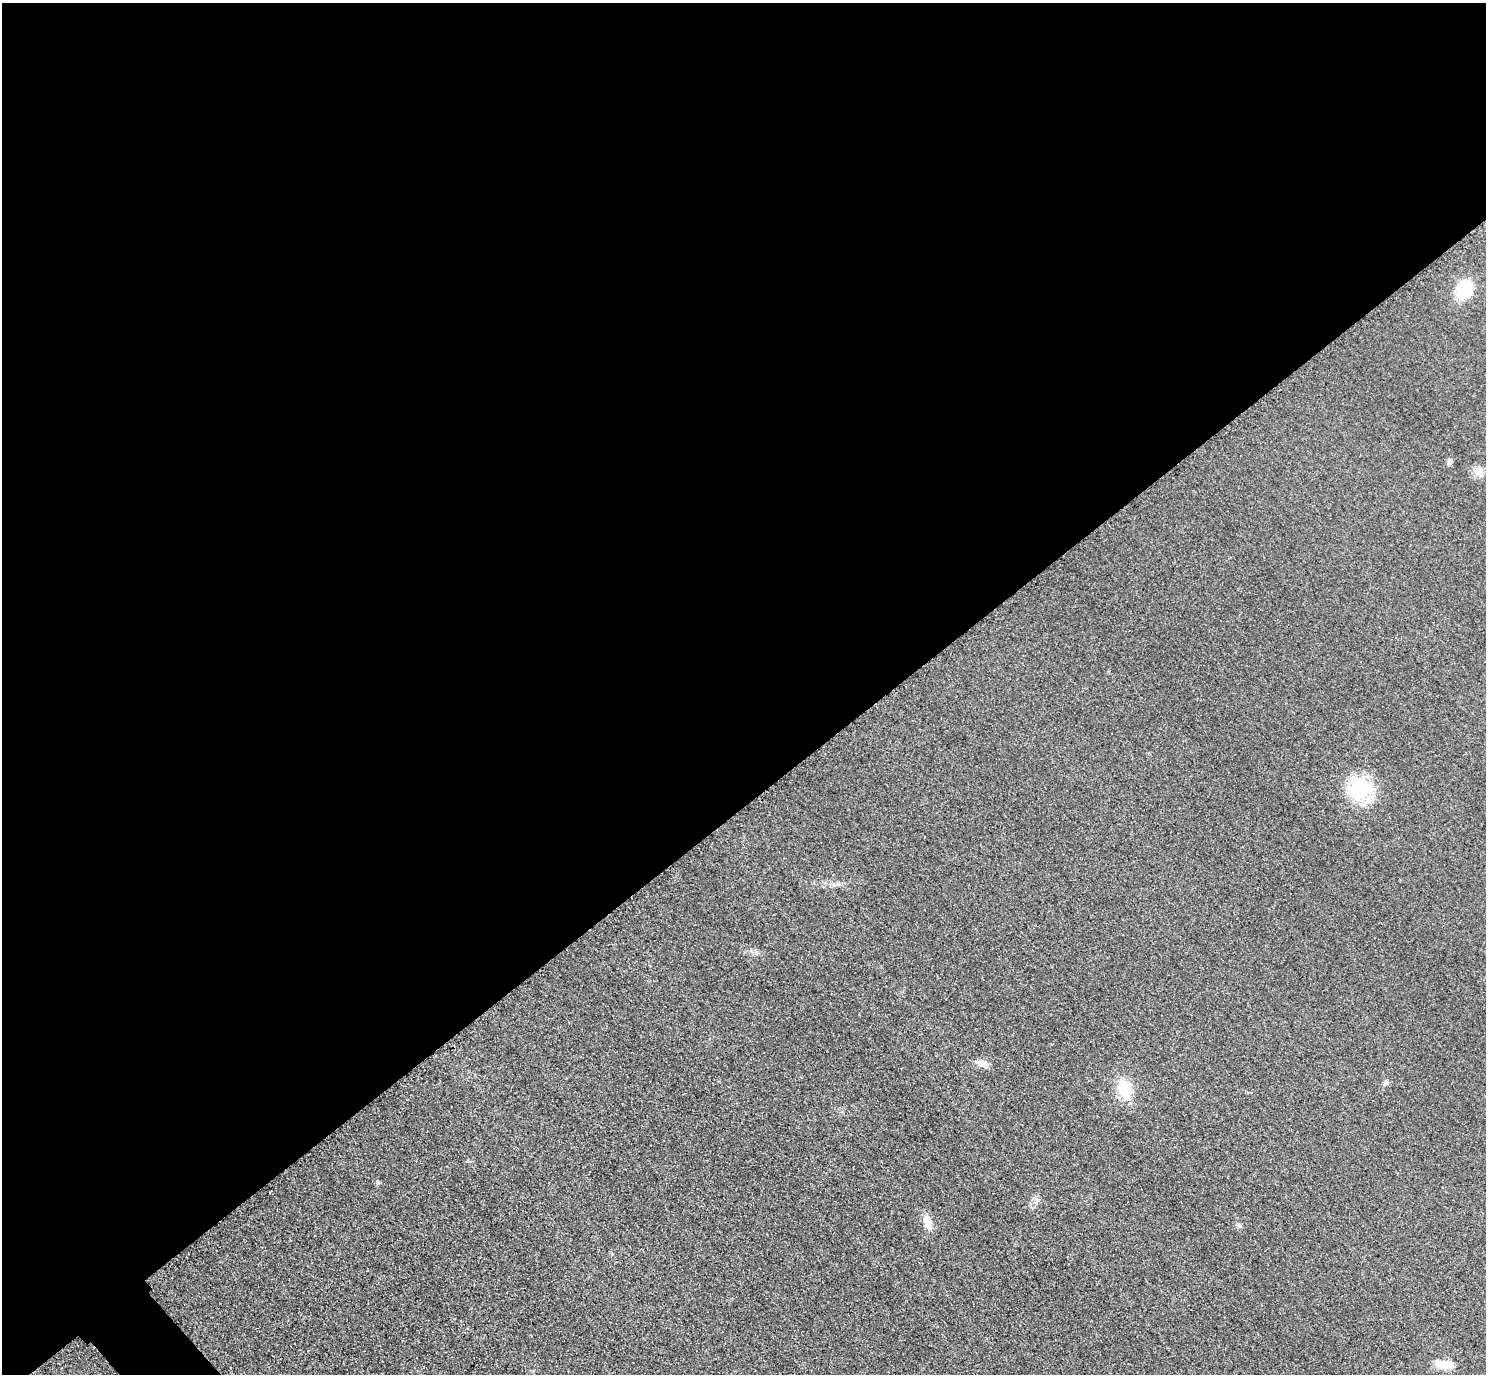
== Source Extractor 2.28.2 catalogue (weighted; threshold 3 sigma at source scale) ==
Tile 2 of 4 x 4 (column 2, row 1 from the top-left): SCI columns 1515-2998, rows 4440-5811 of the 5997 x 5994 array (HDU 1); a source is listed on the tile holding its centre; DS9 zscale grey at full resolution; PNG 1488 x 1376 px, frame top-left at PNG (2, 3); no overlay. Shown black and unused: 59% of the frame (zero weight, under 3 of 4 exposures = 3% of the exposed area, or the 3 px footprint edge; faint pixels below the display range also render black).
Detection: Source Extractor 2.28.2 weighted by HDU 2 'WHT'; one run over the whole footprint, this tile lists its part. Background 0.0464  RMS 0.017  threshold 0.0787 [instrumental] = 3 sigma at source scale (4.5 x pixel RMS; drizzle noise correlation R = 1.50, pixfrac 1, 0.05/0.05 arcsec/px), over >= 5 px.
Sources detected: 10; all 10 listed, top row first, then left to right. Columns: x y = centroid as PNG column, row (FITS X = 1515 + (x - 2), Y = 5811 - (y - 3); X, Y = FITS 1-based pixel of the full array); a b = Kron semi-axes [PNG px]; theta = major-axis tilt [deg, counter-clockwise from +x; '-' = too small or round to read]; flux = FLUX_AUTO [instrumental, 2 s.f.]
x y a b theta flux
1465 289 15 11 63 79
1449 462 8 5 45 3.9
1359 789 33 26 34 83
982 1063 15 7 -14 13
1386 1083 6 5 - 5.9
1125 1089 17 11 -81 56
378 1182 5 4 - 2.8
928 1222 17 8 -80 19
1239 1225 6 5 - 3.2
1445 1364 22 8 -12 29
Unlisted compact peaks at least as high as the median listed source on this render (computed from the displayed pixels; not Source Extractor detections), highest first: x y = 838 884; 756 952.